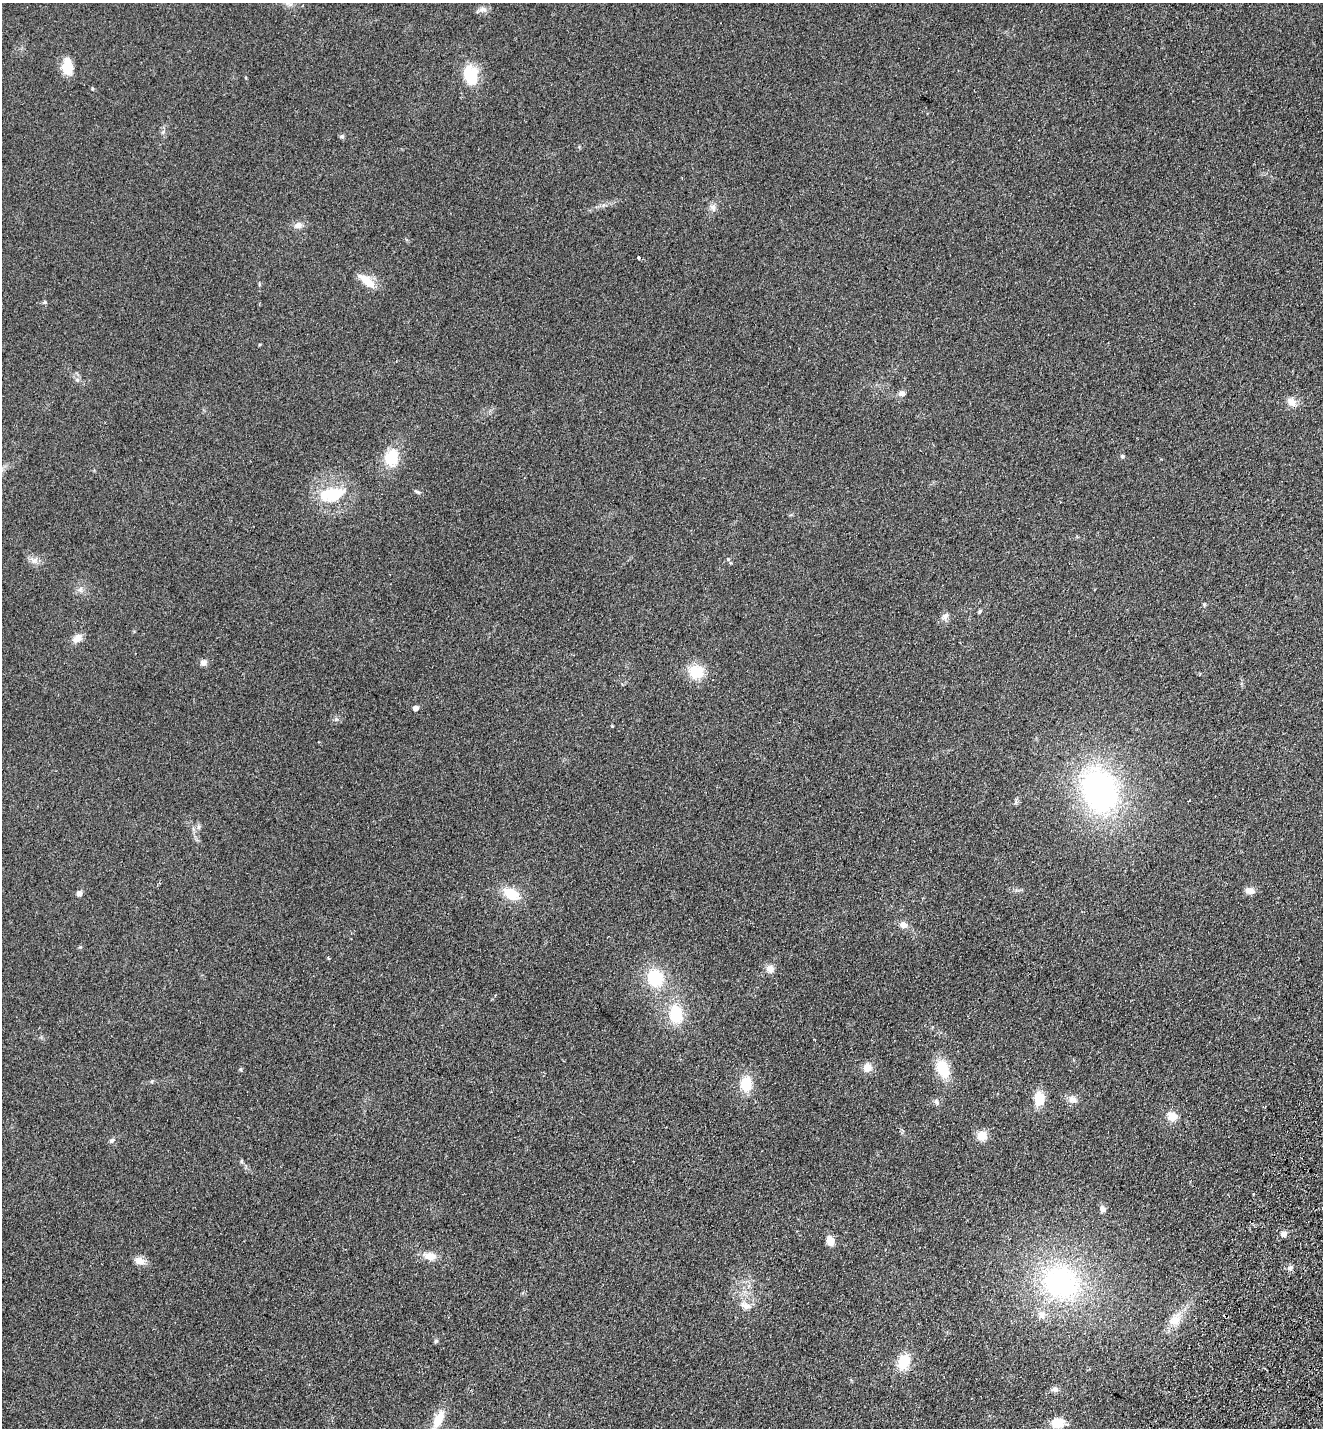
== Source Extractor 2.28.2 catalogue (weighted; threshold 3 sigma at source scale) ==
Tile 6 of 4 x 4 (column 2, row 2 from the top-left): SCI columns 1655-2975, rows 2881-4306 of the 5816 x 5760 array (HDU 1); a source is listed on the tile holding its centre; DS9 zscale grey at full resolution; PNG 1325 x 1430 px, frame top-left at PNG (2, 3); no overlay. Shown black and unused: <1% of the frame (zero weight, under 2 of 3 exposures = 3% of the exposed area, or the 3 px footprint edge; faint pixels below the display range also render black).
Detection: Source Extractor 2.28.2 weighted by HDU 2 'WHT'; one run over the whole footprint, this tile lists its part. Background 0.312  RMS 0.014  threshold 0.0645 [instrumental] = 3 sigma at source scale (4.5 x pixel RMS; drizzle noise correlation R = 1.50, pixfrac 1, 0.05/0.05 arcsec/px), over >= 5 px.
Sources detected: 63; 1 inside a brighter listed object's ellipse — not listed separately; the other 62 listed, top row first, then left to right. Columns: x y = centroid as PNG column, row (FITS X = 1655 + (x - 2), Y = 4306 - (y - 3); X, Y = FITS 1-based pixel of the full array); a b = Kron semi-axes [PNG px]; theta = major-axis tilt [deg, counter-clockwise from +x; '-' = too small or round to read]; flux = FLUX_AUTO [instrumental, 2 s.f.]
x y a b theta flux
483 9 12 8 -11 6.5
67 67 19 12 -86 24
471 75 22 17 -84 45
163 132 7 4 45 2.3
342 136 6 5 - 2.5
713 207 10 8 -78 6
298 225 11 8 15 8.1
638 257 3 3 - 2.7
366 281 24 9 -39 23
77 380 6 6 - 3.1
902 393 8 7 - 5.5
1292 402 12 9 -45 11
1122 456 5 5 - 2.4
392 457 17 13 75 42
417 492 9 3 -21 2.3
331 494 36 18 10 59
728 559 5 4 - 1.6
34 561 8 6 43 5.1
80 589 7 4 71 2.9
980 611 6 4 46 2
945 616 10 8 36 5.8
77 638 12 8 38 12
203 662 8 7 - 5.8
696 672 15 13 -29 36
415 708 4 4 - 11
336 719 5 5 - 2.3
1100 790 41 32 -68 350
1189 801 3 2 - 1.3
198 827 7 4 71 2.7
1250 891 11 7 -9 8.5
79 893 6 5 - 6.3
511 894 18 11 -26 33
903 925 9 8 - 8.4
770 969 9 9 - 9.1
655 978 18 16 -65 56
676 1014 21 15 -83 47
867 1067 10 9 - 12
240 1069 5 5 - 1.6
943 1069 19 13 -67 39
746 1084 17 12 85 31
1039 1098 13 10 -87 29
1072 1099 14 9 -24 8.4
936 1102 9 5 -69 3.4
1265 1107 3 3 - 2.4
1172 1116 11 10 - 15
982 1136 10 9 - 18
112 1140 7 6 - 3.2
241 1161 6 4 -72 1.9
1102 1209 8 7 - 5.3
1283 1234 8 7 - 6
830 1241 9 7 -71 15
430 1256 14 9 -11 15
139 1261 12 9 -15 11
1290 1268 7 6 - 4.3
1061 1282 50 45 -26 230
745 1306 15 9 -25 11
1175 1320 17 13 23 19
436 1341 6 5 - 2
904 1362 16 11 67 36
1055 1389 9 7 5 5
438 1419 22 10 64 27
1057 1423 13 10 10 26
Unlisted compact peaks at least as high as the median listed source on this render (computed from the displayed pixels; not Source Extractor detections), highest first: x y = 45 302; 1204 604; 80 947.